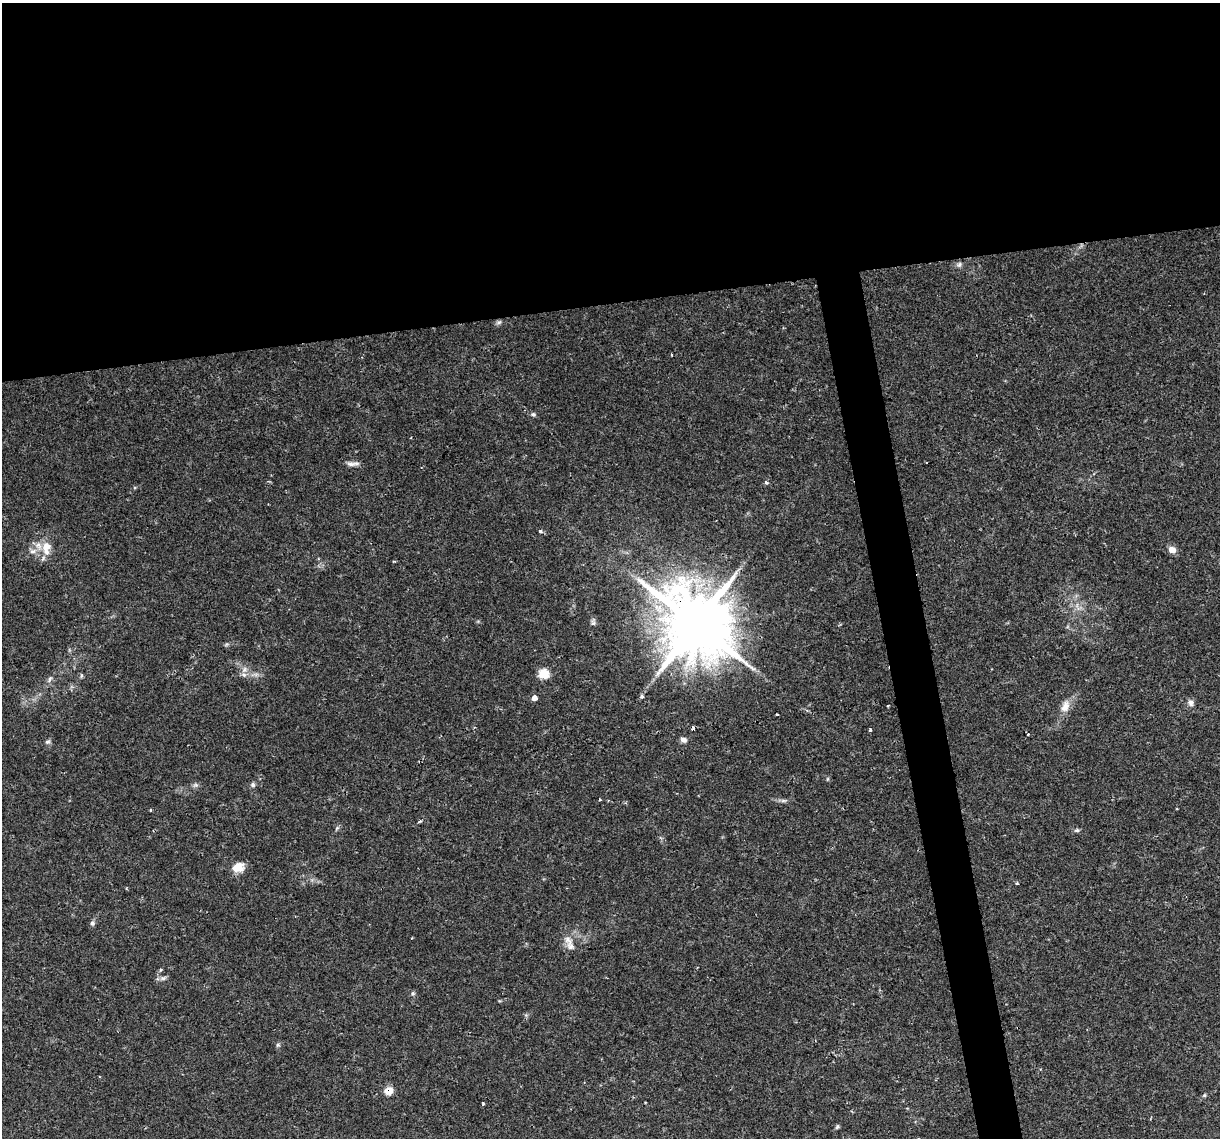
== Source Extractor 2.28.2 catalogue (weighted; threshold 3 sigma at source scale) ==
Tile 2 of 4 x 4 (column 2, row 1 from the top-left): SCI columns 1219-2436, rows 3483-4618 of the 4872 x 4645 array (HDU 1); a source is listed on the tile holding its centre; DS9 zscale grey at full resolution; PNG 1222 x 1140 px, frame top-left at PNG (2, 3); no overlay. Shown black and unused: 29% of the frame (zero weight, under 2 of 3 exposures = <1% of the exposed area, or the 3 px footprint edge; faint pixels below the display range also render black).
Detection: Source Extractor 2.28.2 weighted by HDU 2 'WHT'; one run over the whole footprint, this tile lists its part. Background 0.0435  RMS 0.0031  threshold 0.0139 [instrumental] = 3 sigma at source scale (4.5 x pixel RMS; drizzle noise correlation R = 1.50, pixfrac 1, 0.0396/0.0396 arcsec/px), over >= 5 px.
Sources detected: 47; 1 cosmic-ray / hot-pixel residue — not listed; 3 inside a brighter listed object's ellipse — not listed separately; the other 43 listed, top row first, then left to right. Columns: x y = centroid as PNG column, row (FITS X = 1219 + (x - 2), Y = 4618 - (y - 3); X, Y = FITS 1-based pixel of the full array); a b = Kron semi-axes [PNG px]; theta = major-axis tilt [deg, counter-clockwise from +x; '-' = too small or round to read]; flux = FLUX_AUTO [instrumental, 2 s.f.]
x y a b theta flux
959 265 8 6 73 0.77
499 322 9 4 35 0.67
672 355 3 2 - 0.27
533 414 6 5 - 0.56
351 464 13 6 -4 1.4
766 482 5 4 - 0.6
540 531 5 4 - 0.63
46 546 16 14 40 4.7
1172 550 8 7 - 2.4
593 623 8 6 -62 0.68
695 624 20 17 -29 2900
543 674 6 5 - 17
244 675 7 6 - 1
81 676 6 4 72 0.4
50 679 9 4 62 0.78
641 696 5 5 - 0.52
534 698 5 5 - 2
1190 703 9 7 -64 1.2
1065 707 17 10 67 3
777 714 3 3 - 0.67
870 730 4 3 - 0.44
1028 734 3 2 - 0.31
683 740 8 6 -19 1.2
47 742 7 5 15 0.69
195 785 6 6 - 0.68
253 785 7 6 - 0.7
600 800 3 3 - 0.31
783 801 9 4 -8 0.74
151 810 3 3 - 0.36
337 828 6 4 71 0.45
1077 830 7 5 12 0.62
238 867 13 10 17 4.1
1017 883 4 3 - 0.44
92 923 7 6 - 0.69
568 940 15 9 -48 2.3
161 970 5 4 - 0.39
163 978 8 6 1 0.86
413 993 6 4 44 0.45
278 1045 6 5 - 0.52
389 1091 10 9 - 2.7
1204 1095 5 4 - 0.4
483 1104 4 3 - 0.28
837 1127 7 4 62 0.49
Overlapping masked pixels (flux is a lower limit): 2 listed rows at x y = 695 624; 389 1091